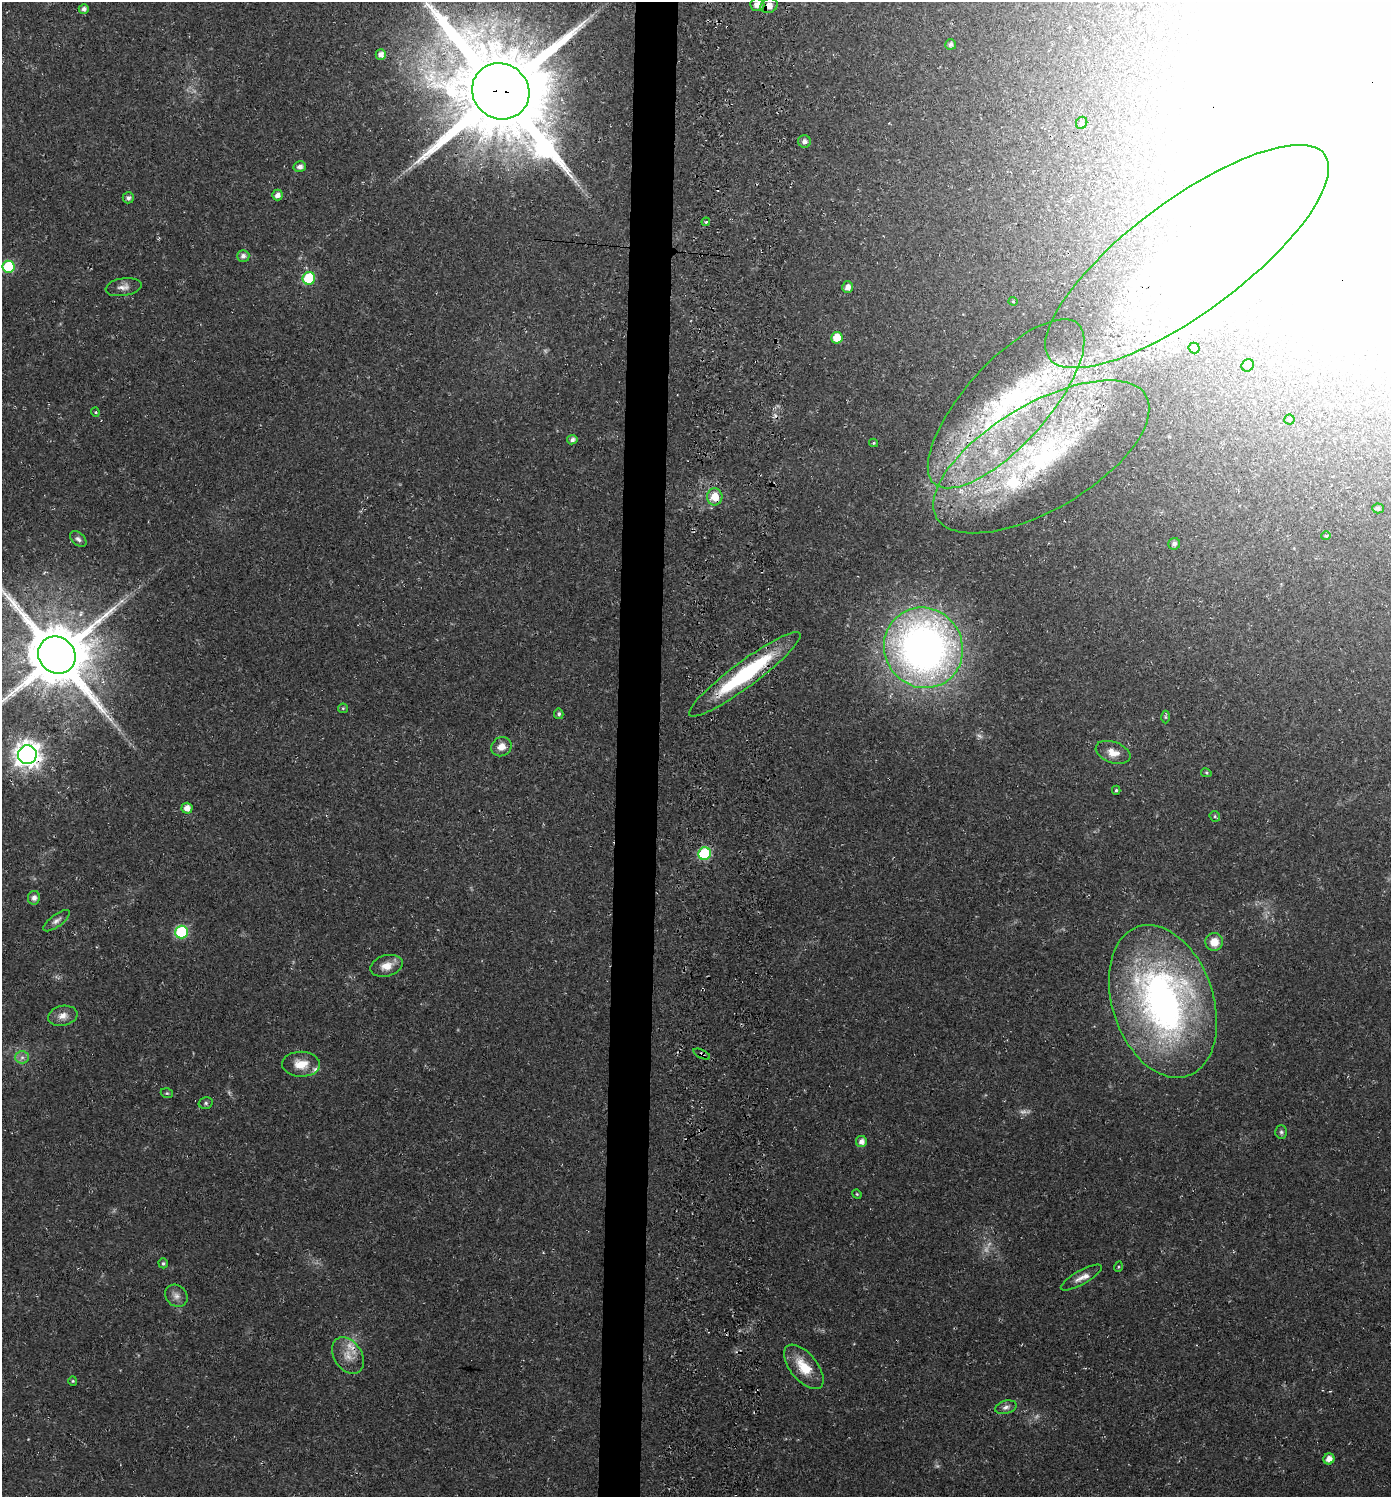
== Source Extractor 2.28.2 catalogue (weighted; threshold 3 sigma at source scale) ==
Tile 5 of 3 x 3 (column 2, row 2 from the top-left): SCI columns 1730-3118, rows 1503-2997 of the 4851 x 4504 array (HDU 1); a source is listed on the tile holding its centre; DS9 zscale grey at full resolution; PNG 1393 x 1499 px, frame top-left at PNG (2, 2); each listed source drawn as its Kron ellipse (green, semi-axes under 4 px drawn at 4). Shown black and unused: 3% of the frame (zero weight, under 3 of 4 exposures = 5% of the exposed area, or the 3 px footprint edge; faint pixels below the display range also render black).
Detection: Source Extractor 2.28.2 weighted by HDU 2 'WHT'; one run over the whole footprint, this tile lists its part. Background 0.0178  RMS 0.0032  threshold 0.0146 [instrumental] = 3 sigma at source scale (4.5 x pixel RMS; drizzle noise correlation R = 1.50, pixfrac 1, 0.0396/0.0396 arcsec/px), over >= 5 px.
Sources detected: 99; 7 too faint to see at this stretch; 8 inside a brighter object's white glare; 3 cosmic-ray / hot-pixel residue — neither listed nor drawn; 10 inside a brighter listed object's ellipse — not listed separately; the other 71 listed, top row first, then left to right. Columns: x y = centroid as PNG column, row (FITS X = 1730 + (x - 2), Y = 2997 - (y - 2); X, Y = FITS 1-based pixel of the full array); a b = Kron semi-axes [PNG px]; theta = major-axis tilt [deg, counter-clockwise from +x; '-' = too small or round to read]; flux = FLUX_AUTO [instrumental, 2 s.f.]
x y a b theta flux
757 5 7 6 - 2.9
769 6 9 7 20 3
84 9 5 5 - 1.2
951 44 5 5 - 0.99
381 54 5 5 - 2.1
501 91 29 27 -35 6600
1082 123 6 5 - 0.93
804 141 6 6 - 1.5
300 167 6 5 - 1.5
278 195 5 5 - 1.8
128 198 5 5 - 1
706 222 4 3 - 0.44
243 256 6 6 - 1.3
1187 256 171 56 36 160
8 267 6 6 - 24
309 278 6 6 - 23
123 287 18 9 9 2.3
848 287 6 5 - 1.9
1013 301 4 4 - 0.35
837 338 6 5 - 6.6
1194 348 5 5 - 2
1248 365 6 6 - 0.74
1006 404 107 41 48 77
95 412 4 4 - 0.45
1289 419 5 5 - 0.51
572 440 5 4 - 1.2
874 443 4 4 - 0.33
1041 457 121 53 30 100
715 497 8 7 - 5.7
1378 508 5 5 - 0.82
1326 536 5 4 - 0.41
78 539 9 6 -41 1
1174 544 6 6 - 1
923 648 41 39 -58 190
57 655 19 18 - 3200
745 674 68 12 37 36
343 708 5 4 - 0.4
559 714 5 4 - 0.7
1165 717 6 4 -89 0.51
501 747 10 9 - 3.1
1113 752 18 10 -20 3.5
27 755 9 9 - 340
1206 773 5 4 - 0.4
1116 790 4 4 - 0.45
187 808 5 5 - 2.5
1215 816 5 5 - 0.51
705 854 6 6 - 31
34 898 7 6 - 1.5
57 921 16 6 36 1.4
181 932 6 6 - 34
1214 942 9 8 - 4.1
386 966 16 10 15 3.7
1163 1001 79 50 -72 140
63 1016 15 10 11 2.7
702 1054 9 3 -25 0.67
22 1057 7 6 - 1.1
301 1064 19 12 -2 5.3
167 1093 6 4 -19 0.48
206 1103 7 5 14 0.71
1281 1132 6 6 - 0.69
861 1141 5 5 - 1.8
857 1194 5 4 - 0.37
163 1263 5 4 - 0.59
1118 1267 5 3 - 0.33
1081 1278 23 7 29 2.3
176 1296 12 10 -44 2.1
348 1356 20 14 -57 4.9
804 1367 26 13 -50 8.6
73 1381 4 4 - 0.39
1006 1407 11 6 15 1.4
1329 1459 5 5 - 2.5
Overlapping masked pixels (flux is a lower limit): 9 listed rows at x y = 769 6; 501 91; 1187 256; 1006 404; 715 497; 745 674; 27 755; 705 854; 702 1054
Isophote crosses this tile's border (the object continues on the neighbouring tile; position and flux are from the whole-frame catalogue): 2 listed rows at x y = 501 91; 57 655